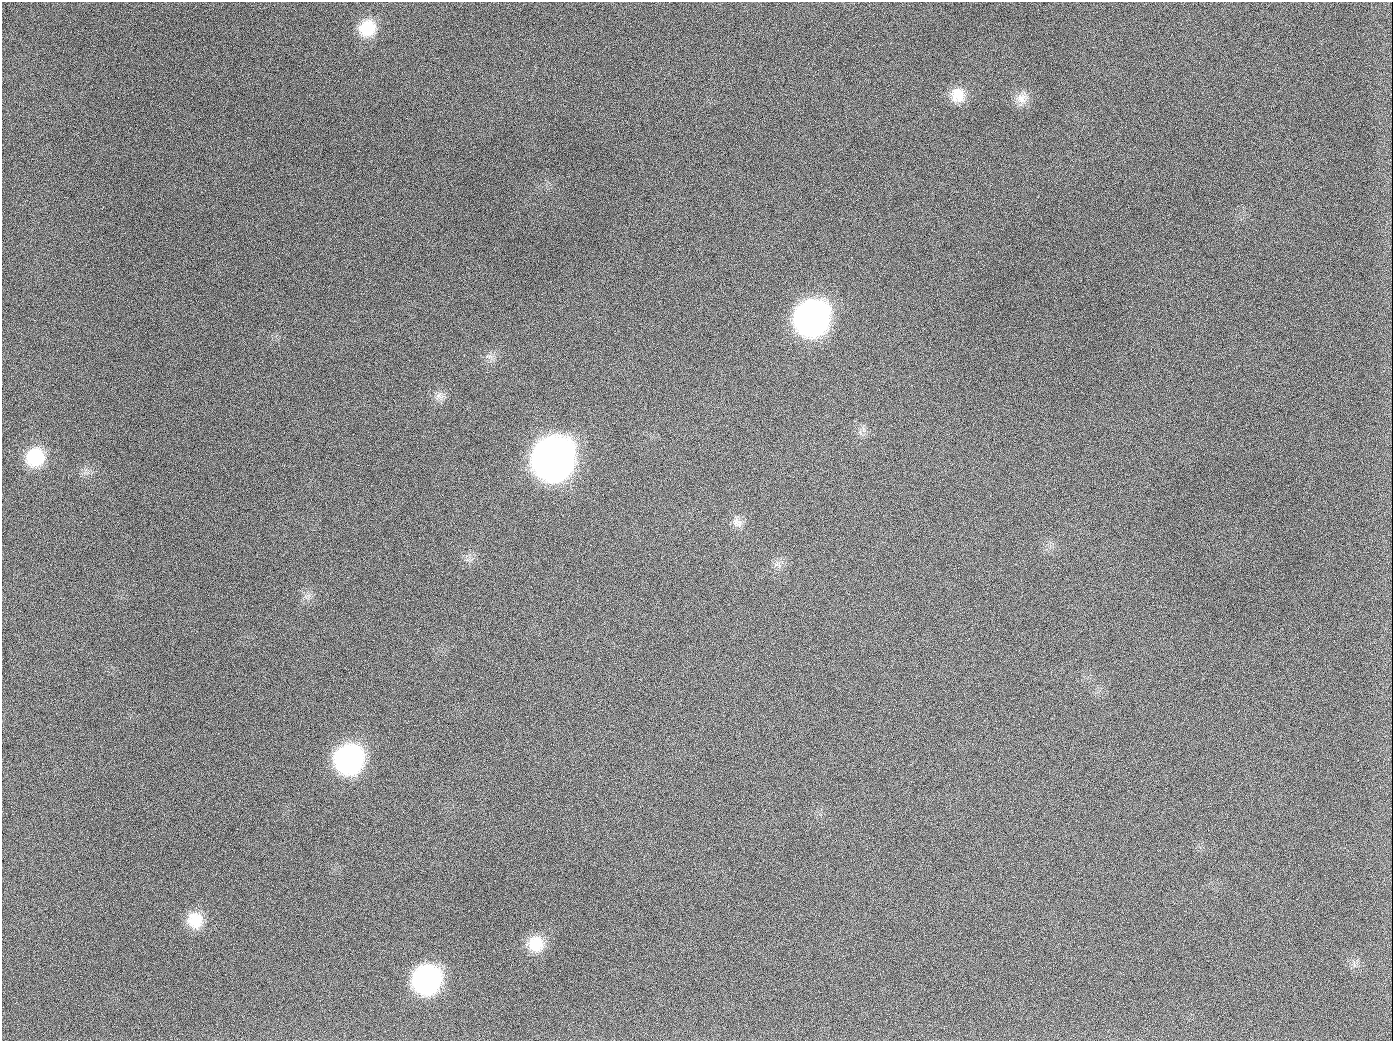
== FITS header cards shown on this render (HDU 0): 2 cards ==
NAXIS1  =                 1391
NAXIS2  =                 1039

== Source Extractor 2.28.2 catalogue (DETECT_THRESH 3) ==
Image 1391 x 1039 px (HDU 0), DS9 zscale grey, 1 PNG px = 1 image px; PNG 1395 x 1043 px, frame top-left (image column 1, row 1039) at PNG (2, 2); no overlay
Background 1410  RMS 67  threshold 201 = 3 sigma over >= 5 px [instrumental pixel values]
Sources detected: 16; all 16 listed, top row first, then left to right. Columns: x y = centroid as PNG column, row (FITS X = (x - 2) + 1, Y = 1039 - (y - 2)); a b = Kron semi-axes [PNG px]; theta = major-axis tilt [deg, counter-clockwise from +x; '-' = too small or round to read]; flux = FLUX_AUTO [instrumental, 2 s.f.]
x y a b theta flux
367 28 20 18 42 1.3e+05
957 95 19 18 - 8.4e+04
1021 98 17 14 23 5.2e+04
189 126 2 2 - 6.7e+03
811 318 23 21 51 2.5e+06
489 356 10 4 -13 1.3e+04
439 396 10 9 - 2.6e+04
654 407 3 2 - 4.0e+03
35 457 20 19 - 1.9e+05
553 459 25 22 53 5.7e+06
736 522 15 8 -89 3.2e+04
349 759 22 21 - 1.1e+06
195 920 20 18 -81 1.1e+05
536 944 20 19 - 1.2e+05
426 980 22 21 - 1.0e+06
944 1026 3 2 - 6.4e+03